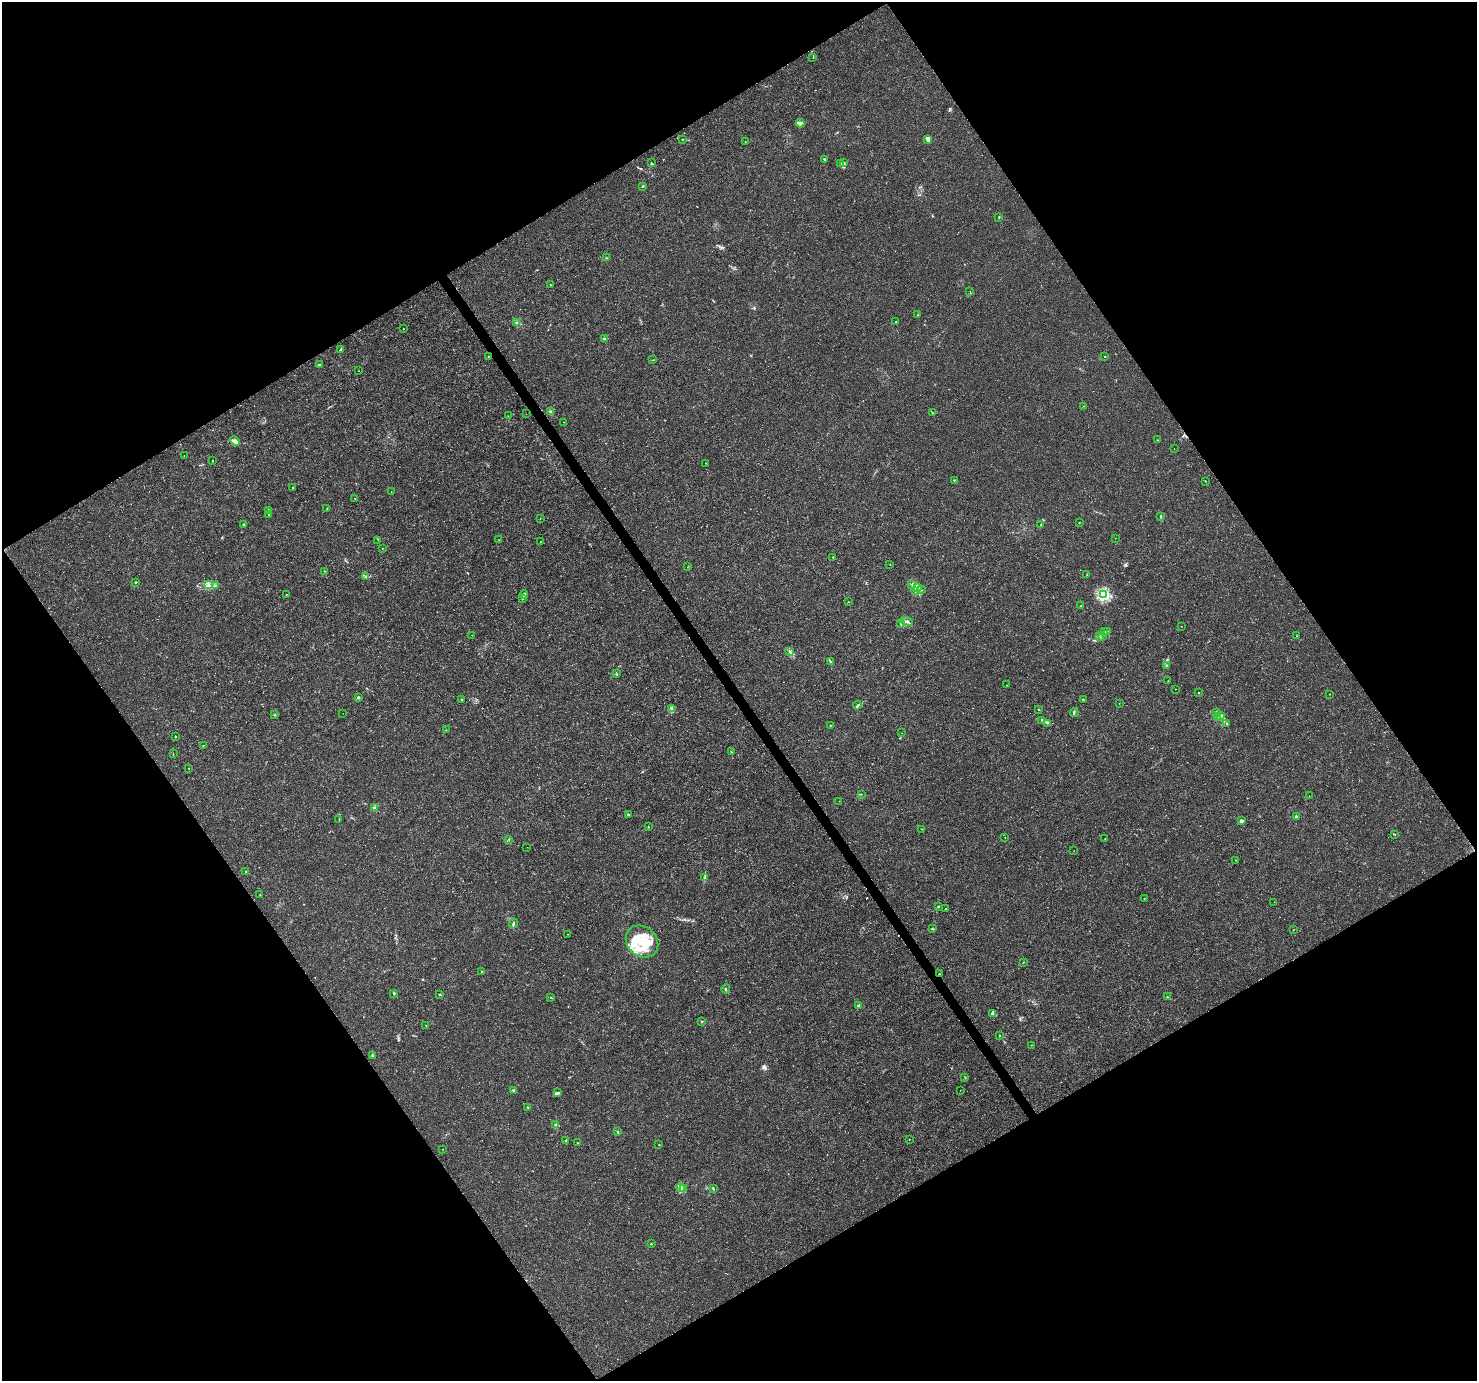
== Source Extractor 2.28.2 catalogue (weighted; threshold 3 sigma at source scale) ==
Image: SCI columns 5-5904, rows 183-5698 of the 5904 x 5819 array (HDU 1 of 3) = the unmasked area's bounding box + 8 px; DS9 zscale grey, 4 x 4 block average (1 PNG px = mean of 4 x 4 image px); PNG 1479 x 1383 px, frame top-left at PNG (2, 2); each listed source drawn as its Kron ellipse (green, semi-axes under 4 px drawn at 4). Shown black and unused: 49% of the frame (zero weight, under 3 of 4 exposures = <1% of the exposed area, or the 3 px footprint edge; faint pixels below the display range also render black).
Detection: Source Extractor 2.28.2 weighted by HDU 2 'WHT'. Background 0.00368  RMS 0.0011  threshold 0.00501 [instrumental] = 3 sigma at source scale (4.5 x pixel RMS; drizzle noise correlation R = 1.50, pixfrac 1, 0.0396/0.0396 arcsec/px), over >= 5 px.
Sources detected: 195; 2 too faint to see at this stretch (4 x 4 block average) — neither listed nor drawn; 4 coinciding with a brighter row at this scale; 13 inside a brighter listed object's ellipse — not listed separately; the other 176 listed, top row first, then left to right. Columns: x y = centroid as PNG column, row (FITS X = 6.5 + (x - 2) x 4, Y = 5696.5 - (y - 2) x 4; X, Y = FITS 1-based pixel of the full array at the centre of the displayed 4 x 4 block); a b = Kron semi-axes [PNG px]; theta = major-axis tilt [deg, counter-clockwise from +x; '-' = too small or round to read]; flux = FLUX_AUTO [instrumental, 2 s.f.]
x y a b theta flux
813 58 2 2 - 0.22
800 123 4 4 - 1.7
682 139 2 2 - 0.51
928 139 3 3 - 2.2
745 142 2 2 - 0.26
824 159 3 2 - 0.51
843 162 2 2 - 0.58
651 163 2 2 - 0.21
841 163 2 2 - 0.28
643 186 2 2 - 0.57
999 217 3 2 - 0.33
606 258 2 2 - 0.3
550 285 2 2 - 0.41
970 291 2 2 - 0.13
917 315 2 2 - 0.31
896 322 2 2 - 1.2
516 323 2 2 - 0.28
403 329 2 2 - 0.25
604 339 3 2 - 0.79
340 350 3 2 - 1.6
488 356 2 2 - 0.29
1105 356 2 2 - 0.79
653 360 2 2 - 0.21
319 365 4 2 - 0.7
358 371 2 2 - 0.24
1083 406 2 2 - 0.19
551 411 2 2 - 0.66
932 413 2 2 - 0.19
526 414 2 2 - 0.12
508 416 2 2 - 0.21
564 422 2 2 - 0.15
1157 440 2 2 - 0.37
235 441 5 4 - 2.4
1174 449 2 2 - 0.2
184 456 2 2 - 0.22
212 461 2 2 - 0.42
706 463 2 2 - 0.27
954 480 3 2 - 0.4
1205 481 2 2 - 0.24
292 488 2 2 - 0.31
391 492 2 2 - 0.21
355 499 2 2 - 0.16
327 508 3 2 - 0.48
268 511 2 2 - 0.38
269 514 3 2 - 0.79
1161 516 2 2 - 0.39
540 518 3 2 - 0.22
1079 522 2 2 - 0.21
244 524 3 2 - 0.87
1041 525 3 2 - 0.45
1115 538 2 2 - 0.1
378 540 2 2 - 0.16
499 540 2 2 - 0.17
540 541 2 2 - 0.16
382 548 2 2 - 0.2
833 557 2 2 - 0.4
890 564 2 2 - 0.3
687 567 2 2 - 0.11
324 571 2 2 - 0.17
1087 575 2 2 - 0.46
366 577 3 2 - 0.61
135 582 2 2 - 0.58
912 584 2 2 - 0.32
209 585 4 2 - 1.3
215 585 2 2 - 0.3
918 587 3 2 - 0.7
921 590 2 2 - 0.59
915 591 2 2 - 0.33
524 594 4 2 - 0.78
286 595 2 2 - 0.21
1104 595 2 2 - 89
522 599 2 2 - 0.4
848 602 2 2 - 0.26
1081 606 3 2 - 0.5
907 622 6 3 -16 2.1
901 624 3 2 - 1
1181 626 2 2 - 0.14
1105 631 2 2 - 0.48
1107 631 2 2 - 0.29
472 635 2 2 - 0.2
1297 636 3 2 - 0.39
1099 637 2 2 - 0.2
1102 637 2 2 - 0.24
790 652 4 2 - 0.87
830 661 3 2 - 0.68
1166 665 3 2 - 0.45
616 674 2 2 - 0.63
1168 681 2 2 - 0.22
1006 685 2 2 - 0.22
1175 689 2 2 - 0.25
1199 693 2 2 - 1.2
1330 694 2 2 - 0.3
358 697 2 2 - 3.4
461 700 2 2 - 0.23
1083 700 2 2 - 0.49
1119 703 2 2 - 0.16
858 705 4 2 - 1
672 708 2 2 - 0.45
1038 710 2 2 - 0.28
1074 712 4 2 - 0.63
1217 712 4 2 - 1.3
343 713 2 2 - 0.13
275 714 2 2 - 0.36
1221 716 4 2 - 0.87
1218 717 4 2 - 0.94
1042 720 2 2 - 0.32
1047 723 3 2 - 0.39
1227 723 2 2 - 0.42
830 725 2 2 - 0.25
446 730 2 2 - 0.24
902 733 2 2 - 0.11
175 736 2 2 - 0.5
203 745 2 2 - 0.24
731 752 2 2 - 0.45
173 754 2 2 - 0.31
189 768 2 2 - 0.22
861 794 2 2 - 0.27
1309 796 2 2 - 0.15
839 801 2 2 - 0.13
374 808 4 2 - 0.92
629 815 3 2 - 0.52
1296 817 4 2 - 0.75
339 819 2 2 - 0.21
1242 821 3 3 - 1.7
648 827 2 2 - 0.35
922 829 2 2 - 0.19
1395 834 2 2 - 0.31
1005 837 2 2 - 0.17
509 839 2 2 - 0.17
1105 839 2 2 - 0.26
527 847 2 2 - 0.099
1074 851 2 2 - 0.13
1236 860 2 2 - 0.2
246 872 3 2 - 0.53
704 877 2 2 - 0.61
260 895 2 2 - 0.2
1144 899 2 2 - 0.22
1274 902 2 2 - 0.11
938 906 3 2 - 0.45
945 908 2 2 - 0.19
513 924 5 2 - 1
932 929 3 2 - 0.61
1293 930 2 2 - 0.22
567 934 2 2 - 0.61
642 941 17 14 -43 30
1023 962 2 2 - 0.24
481 972 3 2 - 0.89
940 974 3 2 - 0.47
726 989 4 2 - 0.91
394 993 2 2 - 0.69
439 994 2 2 - 0.43
550 997 2 2 - 0.28
1167 997 3 2 - 0.36
859 1005 2 2 - 0.59
993 1014 3 2 - 1.1
702 1022 2 2 - 0.33
426 1025 2 2 - 0.2
1000 1035 2 2 - 0.21
1032 1045 3 2 - 0.24
372 1056 3 2 - 0.7
965 1077 2 2 - 0.21
513 1090 4 2 - 0.98
960 1090 2 2 - 0.22
557 1093 3 2 - 0.84
528 1107 2 2 - 0.71
556 1125 3 2 - 0.44
617 1131 2 2 - 0.49
909 1139 2 2 - 0.32
566 1140 2 2 - 0.32
577 1143 2 2 - 0.27
659 1145 2 2 - 0.47
442 1149 2 2 - 0.13
681 1188 3 3 - 1.2
684 1188 2 2 - 0.19
713 1188 3 2 - 0.64
651 1244 2 2 - 0.34
Overlapping masked pixels (flux is a lower limit): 1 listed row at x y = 940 974
Diffuse or blended objects may show on this block-average render without a row.